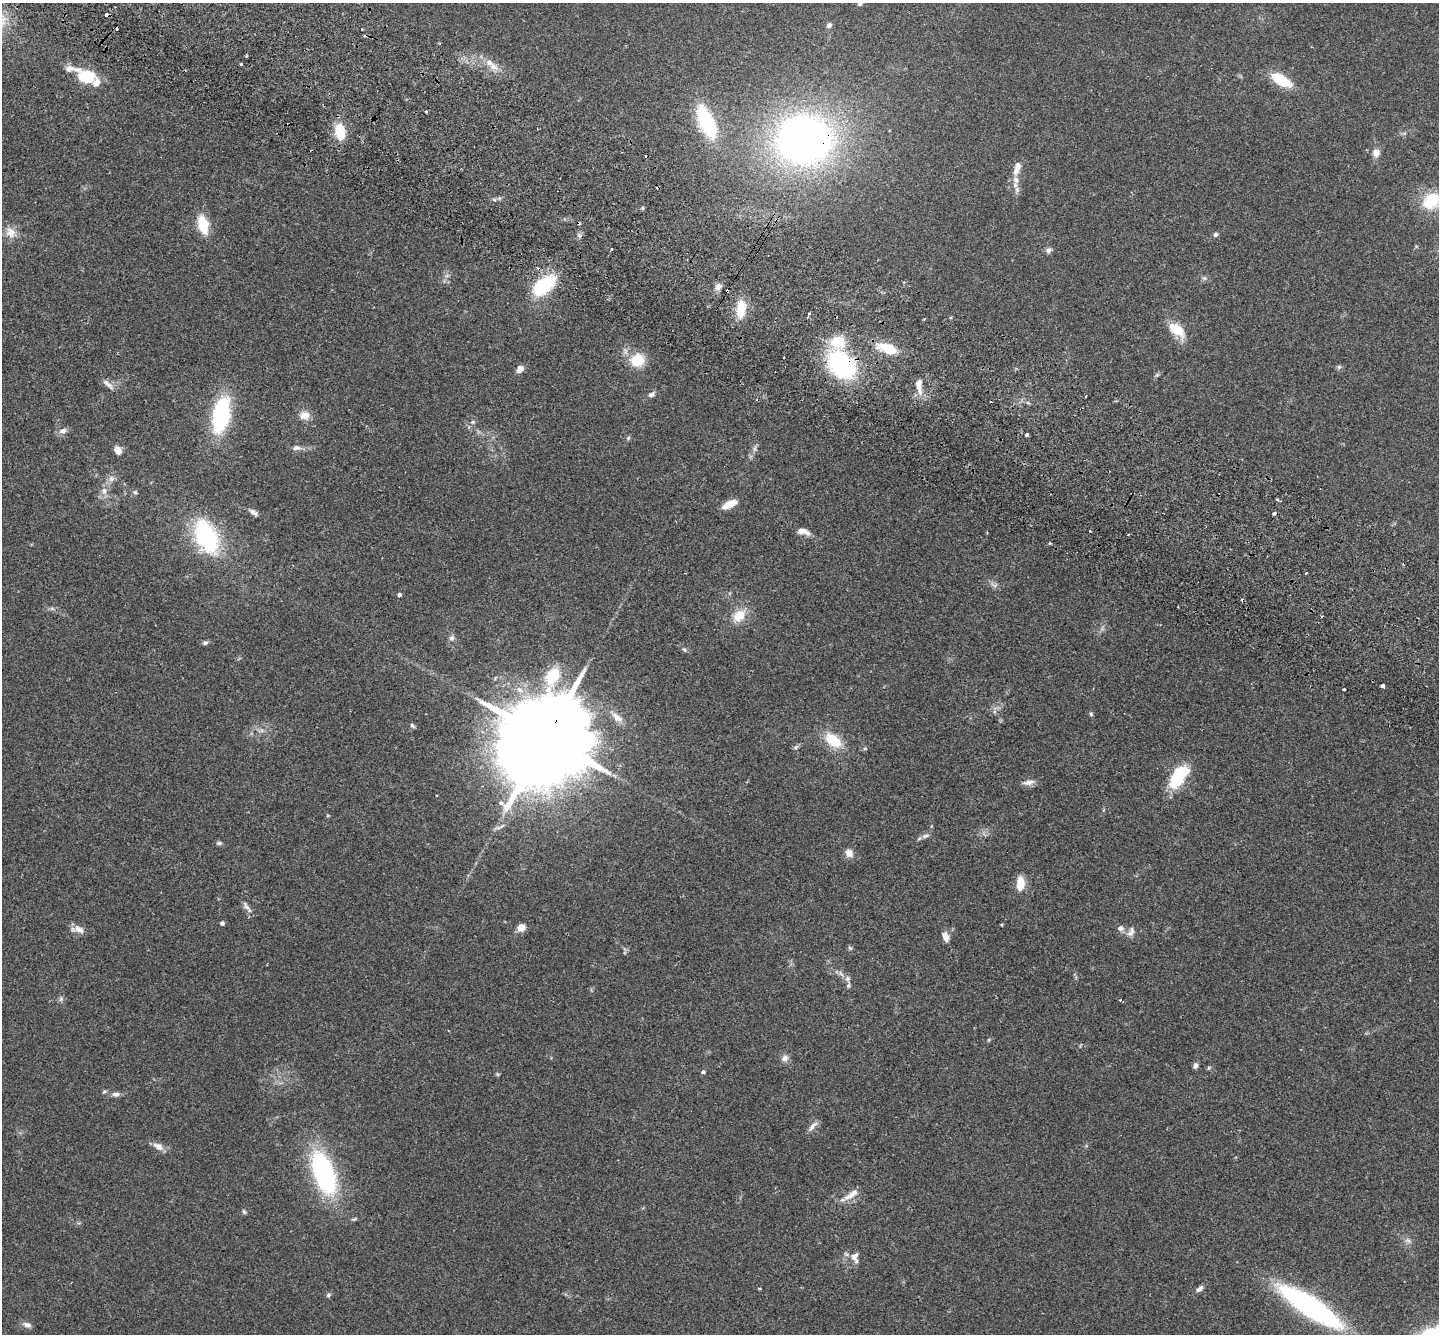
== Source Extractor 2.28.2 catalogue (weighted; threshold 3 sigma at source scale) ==
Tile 11 of 4 x 4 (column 3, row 3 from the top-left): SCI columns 2907-4343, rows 1532-2863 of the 5815 x 5864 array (HDU 1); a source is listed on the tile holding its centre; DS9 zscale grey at full resolution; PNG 1441 x 1336 px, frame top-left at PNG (2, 3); no overlay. Shown black and unused: <1% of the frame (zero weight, under 2 of 3 exposures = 3% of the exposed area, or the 3 px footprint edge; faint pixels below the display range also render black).
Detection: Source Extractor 2.28.2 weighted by HDU 2 'WHT'; one run over the whole footprint, this tile lists its part. Background 0.114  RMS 0.0095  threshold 0.0427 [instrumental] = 3 sigma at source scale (4.5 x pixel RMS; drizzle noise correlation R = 1.50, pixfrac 1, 0.05/0.05 arcsec/px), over >= 5 px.
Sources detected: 124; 2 too faint to see at this stretch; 4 inside a brighter object's white glare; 10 cosmic-ray / hot-pixel residue — not listed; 6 inside a brighter listed object's ellipse — not listed separately; the other 102 listed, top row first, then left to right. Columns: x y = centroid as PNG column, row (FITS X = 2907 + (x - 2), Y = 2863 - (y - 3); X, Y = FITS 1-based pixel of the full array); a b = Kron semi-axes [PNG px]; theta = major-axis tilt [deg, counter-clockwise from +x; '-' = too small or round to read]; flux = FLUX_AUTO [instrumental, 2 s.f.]
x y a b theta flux
860 3 7 6 - 2.6
829 25 6 5 - 3.4
362 29 3 3 - 2.2
241 64 3 3 - 2.7
493 67 13 10 -35 8.1
83 77 34 10 -40 26
1281 80 23 10 -31 29
425 112 3 3 - 3.2
706 122 28 20 -70 47
340 132 16 10 -81 26
804 140 46 41 2 520
1376 153 10 9 - 6.6
1018 166 10 8 -70 4.1
1016 180 12 8 -84 7.3
494 200 7 4 -2 1.7
1431 201 22 17 34 37
203 224 17 9 -75 30
10 232 16 12 -59 10
1216 235 6 5 - 2.5
611 249 3 3 - 2.6
1048 250 8 7 - 2.9
1204 278 7 5 -21 2.2
544 285 24 13 39 60
718 287 10 8 56 5
741 309 21 11 85 21
809 314 3 3 - 2.4
1177 330 21 12 -41 22
888 348 23 10 -19 27
637 360 15 14 - 25
842 365 29 21 -44 130
1339 367 6 5 - 1.8
520 369 7 6 - 7.5
1157 375 6 5 - 1.6
109 385 15 7 -40 5
919 386 23 7 -86 9.1
652 394 10 6 25 3.3
1086 396 3 2 - 0.9
221 415 32 15 80 100
304 415 13 10 -3 8.9
473 422 7 5 20 1.9
63 431 10 7 23 4.5
1027 435 4 3 - 3.9
628 438 6 5 - 1.5
297 448 13 6 -3 4.4
118 450 8 6 -53 8.3
111 479 9 8 - 4.4
104 491 9 8 - 5.2
135 492 5 5 - 1.6
1277 500 4 3 - 1.4
730 504 15 6 27 15
253 512 13 6 -31 3.7
803 531 17 8 -16 7
1090 531 3 2 - 0.77
206 536 33 19 -63 110
1306 573 3 3 - 1.6
399 595 4 4 - 2.6
739 615 22 14 46 16
452 638 8 6 72 3.2
205 643 7 6 - 2.1
684 650 7 5 -48 1.7
1382 686 4 3 - 6.4
1344 689 3 3 - 2.8
1091 714 6 5 - 1.4
617 717 16 9 -39 8.3
412 725 7 4 -50 1.8
546 738 32 20 59 23000
833 740 20 12 -40 28
796 747 8 5 27 1.9
1178 777 23 11 55 57
1028 782 16 7 10 5.4
925 836 12 6 16 3.6
219 843 7 5 -1 2.2
849 853 11 9 -55 6.3
1020 883 17 9 90 14
247 907 19 5 -54 4.3
222 923 5 4 - 2.3
521 927 10 8 43 7.1
1120 928 9 7 -1 3.8
79 929 14 9 -26 6.8
1131 932 14 7 65 4.9
945 936 11 6 -69 6.6
850 948 6 5 - 1.5
847 979 7 7 - 3
61 999 7 6 - 2.1
785 1058 10 8 49 4.5
1195 1065 8 5 59 2.9
703 1072 5 4 - 1.7
497 1074 6 4 -71 1.1
104 1092 6 5 - 1.3
116 1094 10 6 -4 3.7
812 1127 16 6 49 4.7
158 1146 15 8 -32 6.7
324 1173 47 20 -70 130
851 1195 25 7 34 9.3
244 1212 6 5 - 1.6
1408 1240 8 6 -22 3.2
855 1256 13 8 48 5.2
759 1288 4 3 - 1.1
1199 1289 10 6 39 3.6
328 1295 7 5 18 1.7
1311 1307 66 18 -33 200
27 1325 10 6 -25 4.3
Overlapping masked pixels (flux is a lower limit): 4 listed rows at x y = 804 140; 544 285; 842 365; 546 738
Isophote crosses this tile's border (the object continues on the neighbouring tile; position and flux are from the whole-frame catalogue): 2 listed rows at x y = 860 3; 1431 201